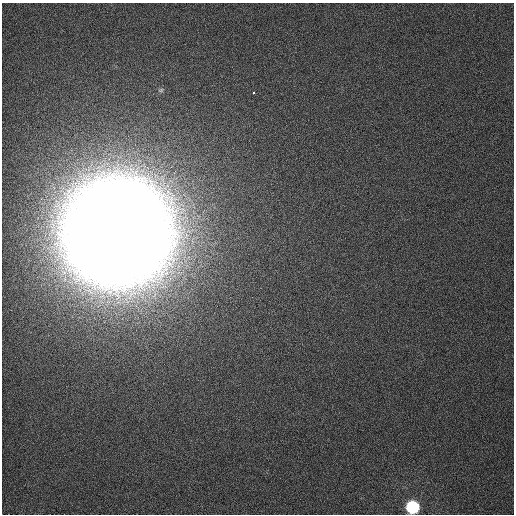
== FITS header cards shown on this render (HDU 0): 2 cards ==
NAXIS1  =                  512
NAXIS2  =                  512

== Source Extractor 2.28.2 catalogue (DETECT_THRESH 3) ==
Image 512 x 512 px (HDU 0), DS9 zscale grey, 1 PNG px = 1 image px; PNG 516 x 516 px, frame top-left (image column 1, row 512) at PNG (2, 3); no overlay
Background 306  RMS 4.5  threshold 13.5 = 3 sigma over >= 5 px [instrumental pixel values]
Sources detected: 4; all 4 listed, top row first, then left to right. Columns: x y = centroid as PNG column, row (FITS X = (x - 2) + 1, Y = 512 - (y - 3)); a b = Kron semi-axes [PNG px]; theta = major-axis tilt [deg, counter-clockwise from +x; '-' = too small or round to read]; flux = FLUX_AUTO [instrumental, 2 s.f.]
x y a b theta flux
161 90 7 5 14 4.5e+02
253 93 3 2 - 1.4e+04
117 232 47 46 - 3.8e+06
413 507 8 8 - 3.1e+04
At the frame edge (FLAGS 8, measured only in part): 1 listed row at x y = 413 507